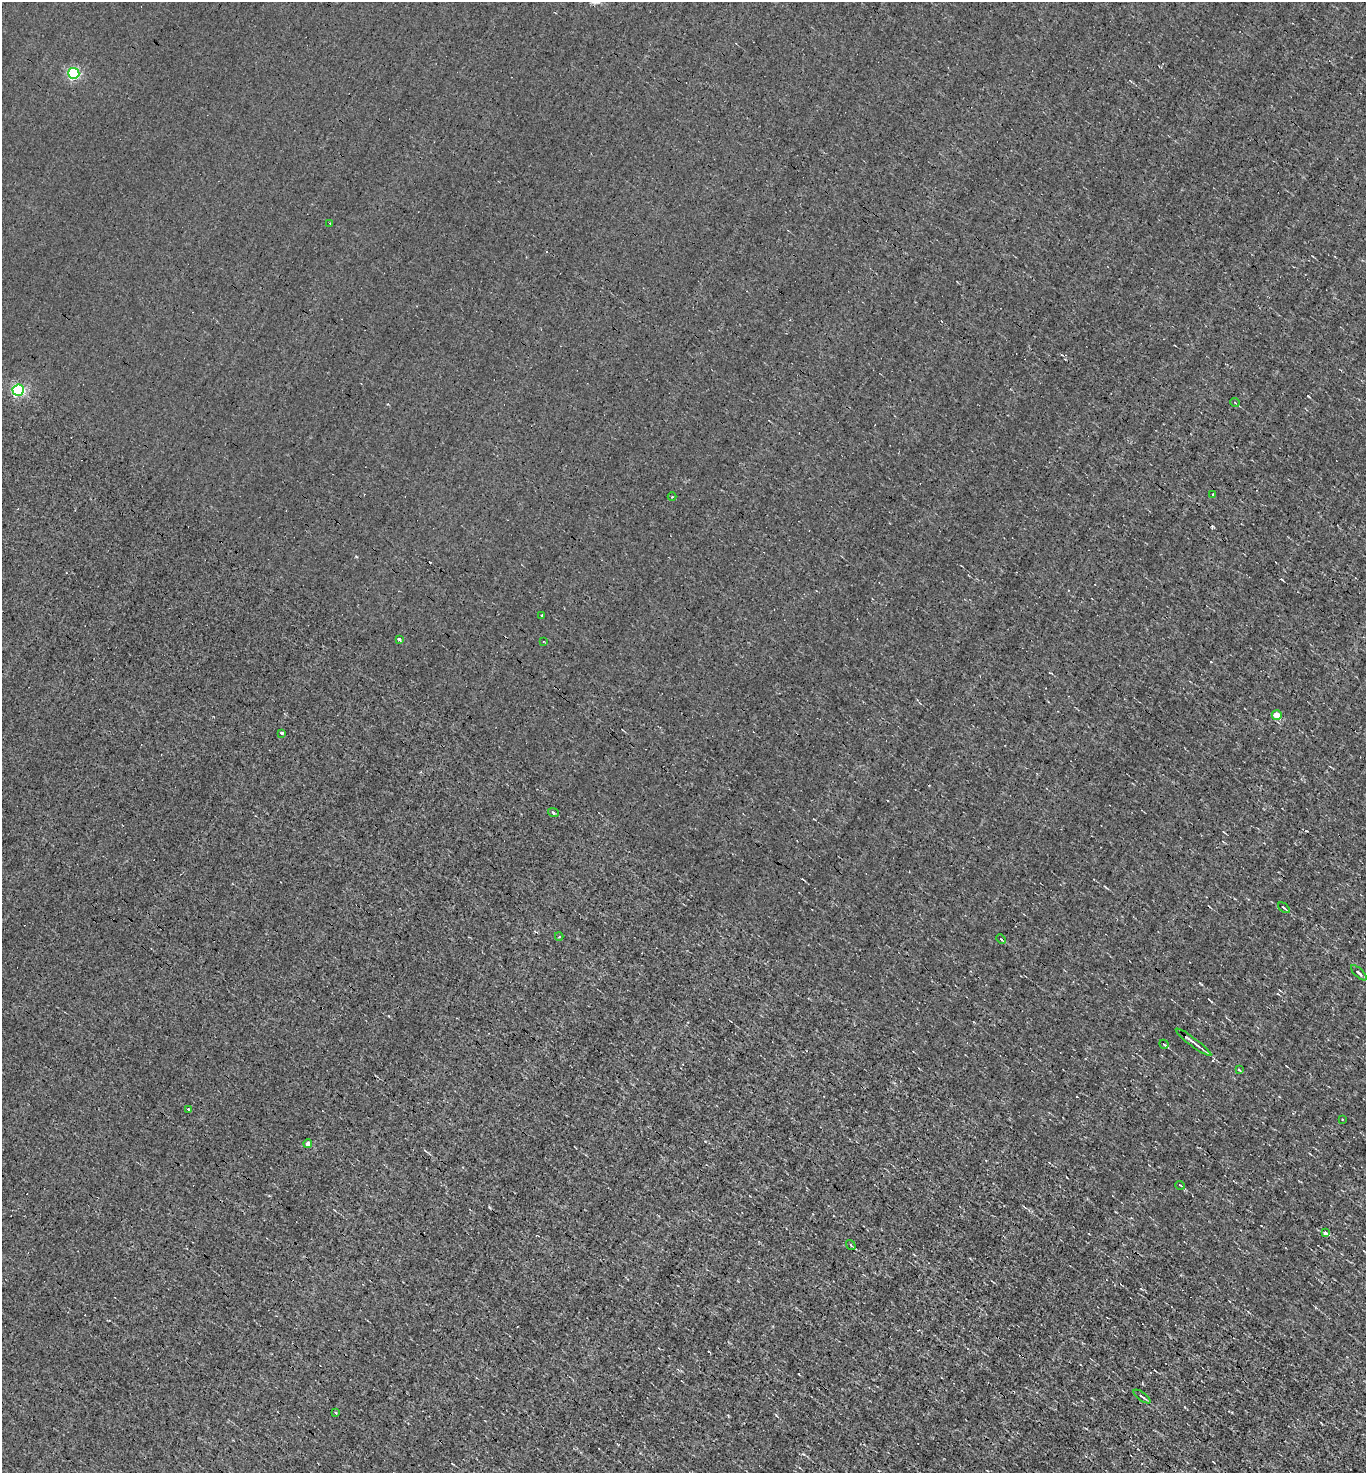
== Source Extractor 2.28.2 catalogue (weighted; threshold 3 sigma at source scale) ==
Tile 6 of 4 x 4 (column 2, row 2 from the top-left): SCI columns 1508-2871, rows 2942-4412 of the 5884 x 5882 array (HDU 1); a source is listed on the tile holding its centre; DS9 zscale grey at full resolution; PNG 1368 x 1475 px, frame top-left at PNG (2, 2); each listed source drawn as its Kron ellipse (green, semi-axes under 4 px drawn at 4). Shown black and unused: <1% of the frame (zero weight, under 3 of 4 exposures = <1% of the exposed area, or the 3 px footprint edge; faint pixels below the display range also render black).
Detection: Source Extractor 2.28.2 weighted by HDU 2 'WHT'; one run over the whole footprint, this tile lists its part. Background -8.04e-04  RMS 0.037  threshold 0.168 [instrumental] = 3 sigma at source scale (4.5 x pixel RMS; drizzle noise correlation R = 1.50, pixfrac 1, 0.05/0.05 arcsec/px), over >= 5 px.
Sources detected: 30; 3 cosmic-ray / hot-pixel residue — neither listed nor drawn; the other 27 listed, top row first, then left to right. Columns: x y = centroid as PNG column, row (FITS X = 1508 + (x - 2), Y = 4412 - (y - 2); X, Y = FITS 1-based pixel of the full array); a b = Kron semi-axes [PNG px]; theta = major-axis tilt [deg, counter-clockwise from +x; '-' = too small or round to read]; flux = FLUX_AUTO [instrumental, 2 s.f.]
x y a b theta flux
74 73 5 5 - 480
330 223 2 2 - 3
18 390 6 5 - 600
1235 403 5 3 - 3
1213 494 3 2 - 4.3
672 496 4 3 - 4
542 616 4 3 - 3.4
399 639 3 3 - 13
543 642 3 2 - 2.7
1277 715 5 4 - 73
281 733 4 3 - 72
553 812 5 3 - 4.1
1284 908 7 3 -38 4.9
559 936 4 4 - 5.3
1001 939 5 3 - 3.9
1359 973 10 4 -44 9
1193 1042 22 3 -37 18
1164 1044 5 3 - 5.4
1239 1070 4 3 - 6
188 1109 3 3 - 21
1342 1119 2 2 - 3.4
308 1144 4 4 - 24
1180 1185 5 3 - 3
1325 1233 4 4 - 12
851 1245 6 3 -53 3.5
1142 1397 10 2 -36 8.2
336 1413 3 3 - 5.3
Unlisted compact peaks at least as high as the median listed source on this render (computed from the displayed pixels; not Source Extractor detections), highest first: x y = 1308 396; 776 1415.